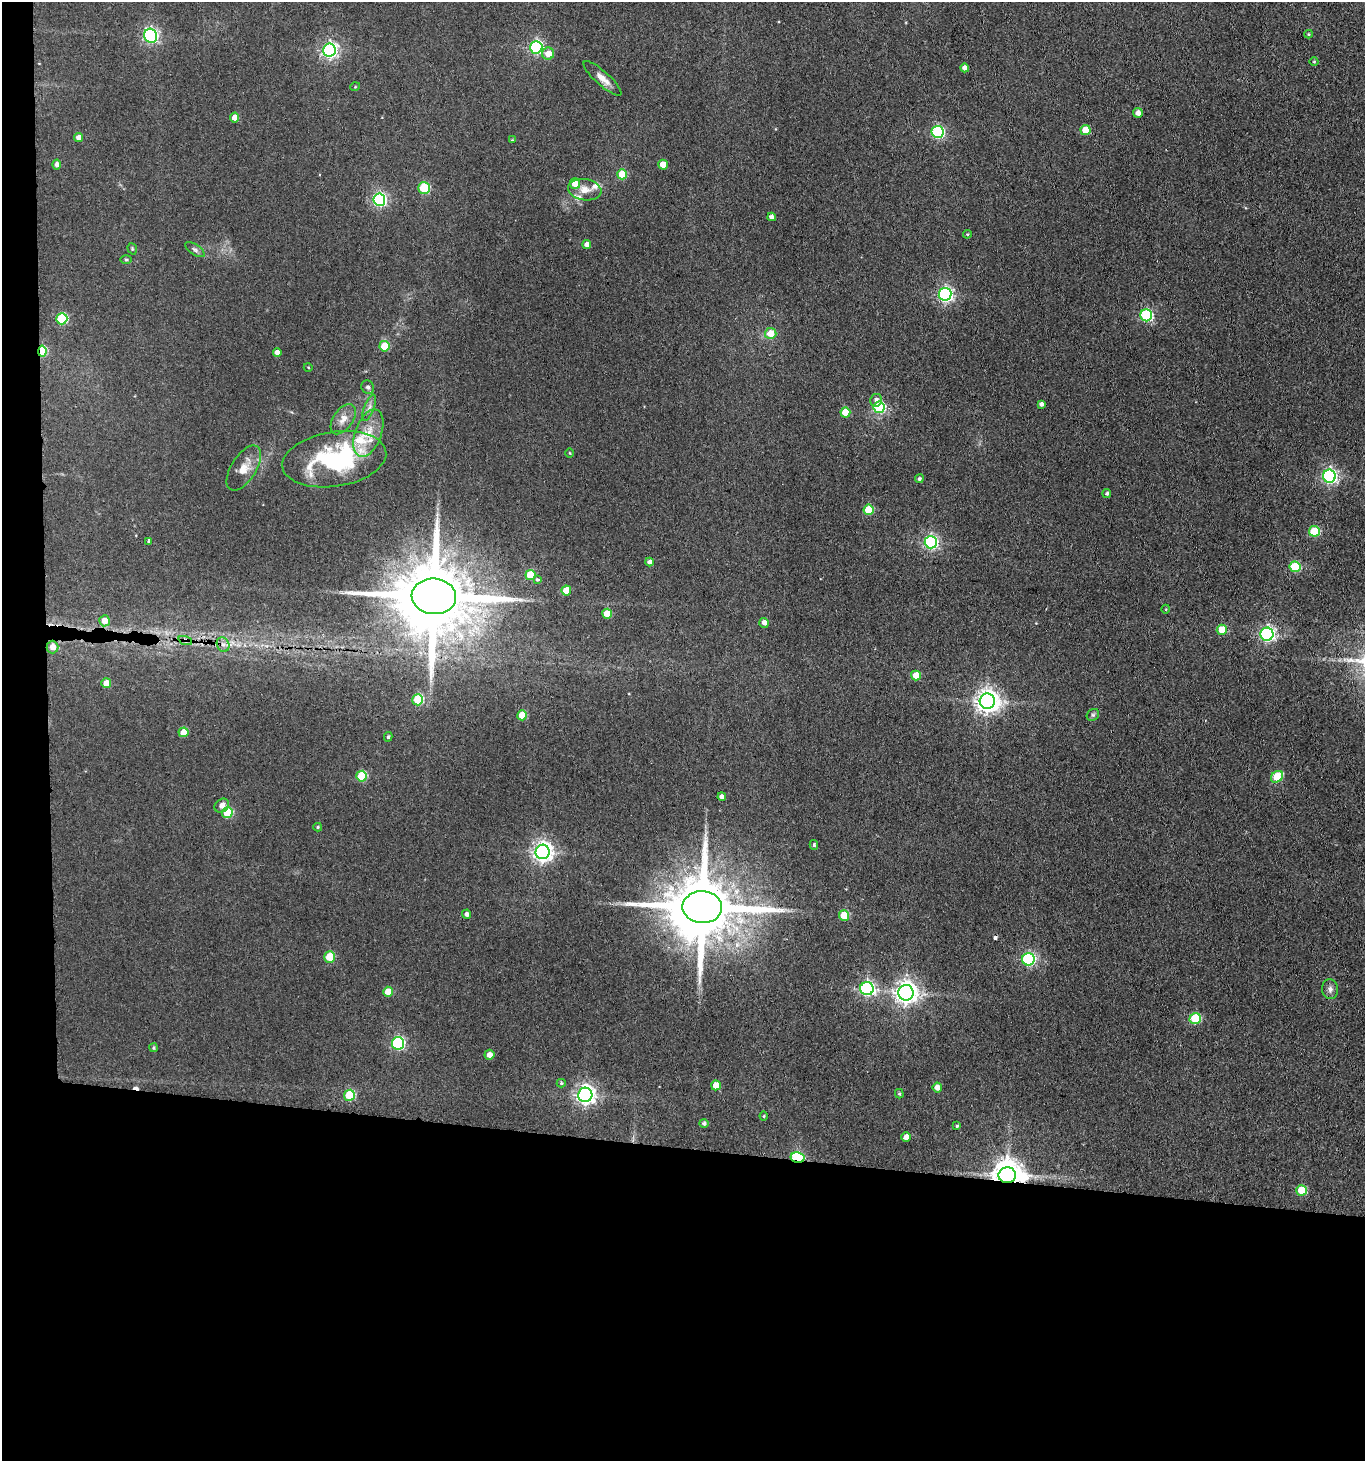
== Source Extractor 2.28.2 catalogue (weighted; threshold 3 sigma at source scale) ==
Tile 7 of 3 x 3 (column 1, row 3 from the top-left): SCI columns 219-1581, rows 6-1464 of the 4467 x 4388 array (HDU 1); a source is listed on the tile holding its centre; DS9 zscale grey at full resolution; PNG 1367 x 1463 px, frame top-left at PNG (2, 2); each listed source drawn as its Kron ellipse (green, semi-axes under 4 px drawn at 4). Shown black and unused: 24% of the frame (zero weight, under 3 of 4 exposures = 5% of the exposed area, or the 3 px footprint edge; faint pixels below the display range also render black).
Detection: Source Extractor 2.28.2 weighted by HDU 2 'WHT'; one run over the whole footprint, this tile lists its part. Background 0.0656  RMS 0.0068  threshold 0.0304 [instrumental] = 3 sigma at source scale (4.5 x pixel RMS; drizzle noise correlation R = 1.50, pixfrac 1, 0.05/0.05 arcsec/px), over >= 5 px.
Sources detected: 116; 2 cosmic-ray / hot-pixel residue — neither listed nor drawn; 3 inside a brighter listed object's ellipse — not listed separately; the other 111 listed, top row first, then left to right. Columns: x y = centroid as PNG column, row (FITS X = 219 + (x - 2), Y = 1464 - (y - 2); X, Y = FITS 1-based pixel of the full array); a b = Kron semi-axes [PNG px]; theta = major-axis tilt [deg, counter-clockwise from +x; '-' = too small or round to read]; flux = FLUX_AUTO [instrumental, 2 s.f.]
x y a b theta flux
1309 34 4 4 - 0.68
151 36 7 6 - 140
536 47 6 6 - 120
329 50 7 6 - 200
548 54 6 6 - 6.5
1314 62 4 3 - 0.58
965 68 4 4 - 3
602 78 24 7 -42 6.4
355 87 5 3 - 0.53
1138 113 5 4 - 3.8
235 118 5 4 - 8.1
1085 130 5 5 - 13
938 132 6 6 - 88
79 137 4 4 - 4.7
512 140 3 3 - 0.55
57 165 5 4 - 2.6
663 165 5 4 - 9.5
622 174 5 5 - 20
575 184 5 5 - 8.5
424 188 6 6 - 28
585 190 17 10 -8 6.6
379 200 6 6 - 130
772 217 4 4 - 2.8
967 234 4 4 - 0.81
587 245 4 4 - 3.8
132 249 6 4 -71 0.81
195 250 11 5 -34 1.9
126 260 6 4 0 0.87
945 294 6 6 - 170
1146 315 6 6 - 73
62 319 6 5 - 50
771 333 6 5 - 11
384 346 5 5 - 18
42 351 5 4 - 37
277 352 4 4 - 4.3
308 367 4 3 - 0.52
368 387 7 6 - 1.6
876 400 6 6 - 2.9
1041 404 4 4 - 2.3
879 407 5 5 - 56
369 408 14 5 70 3
845 413 5 5 - 15
343 419 17 9 56 6.2
368 433 25 13 70 16
569 453 4 3 - 0.58
334 459 52 27 9 93
244 468 25 12 58 10
1329 476 6 6 - 170
919 479 4 4 - 1.2
1107 493 4 4 - 1.3
868 510 5 5 - 22
1314 531 5 5 - 35
149 541 3 3 - 1.1
931 542 6 6 - 150
650 562 4 4 - 2.6
1295 567 6 5 - 33
530 575 5 5 - 20
537 580 4 3 - 5.2
566 590 5 4 - 12
434 596 22 18 -4 9700
1166 609 4 3 - 0.51
607 614 5 5 - 14
105 621 5 5 - 7.7
764 623 5 4 - 3.9
1222 630 5 5 - 15
1267 634 6 6 - 170
185 640 7 4 -18 1.5
223 645 7 6 - 2.5
52 647 6 6 - 5.8
916 675 5 5 - 11
106 683 5 5 - 5.8
418 700 5 5 - 40
987 701 7 7 - 570
522 715 5 5 - 19
1093 715 6 5 - 1.4
184 732 5 5 - 13
388 737 5 4 - 1
361 776 5 5 - 33
1277 777 6 5 - 27
722 797 4 4 - 3.3
222 806 8 6 37 4
227 813 5 5 - 31
318 827 4 4 - 0.91
814 845 5 4 - 1.4
543 852 7 7 - 380
702 907 20 16 -2 7500
467 914 5 4 - 2
844 916 5 5 - 21
330 957 5 5 - 24
1028 959 6 6 - 100
867 989 7 6 - 140
1330 989 10 8 -84 2.9
388 992 5 5 - 13
906 993 7 7 - 540
1195 1019 5 5 - 37
398 1043 6 6 - 110
153 1048 4 4 - 0.88
489 1055 5 5 - 4.4
561 1083 4 4 - 0.97
716 1085 5 5 - 11
937 1088 5 4 - 5.4
899 1094 4 4 - 0.98
349 1095 5 5 - 35
585 1095 7 7 - 340
764 1116 4 4 - 0.69
704 1123 5 4 - 1.4
957 1126 4 4 - 0.95
906 1137 5 4 - 7.7
798 1158 7 5 -12 80
1007 1175 9 8 - 1100
1301 1190 5 5 - 19
Overlapping masked pixels (flux is a lower limit): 6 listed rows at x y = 42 351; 434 596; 185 640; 702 907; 798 1158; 1007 1175